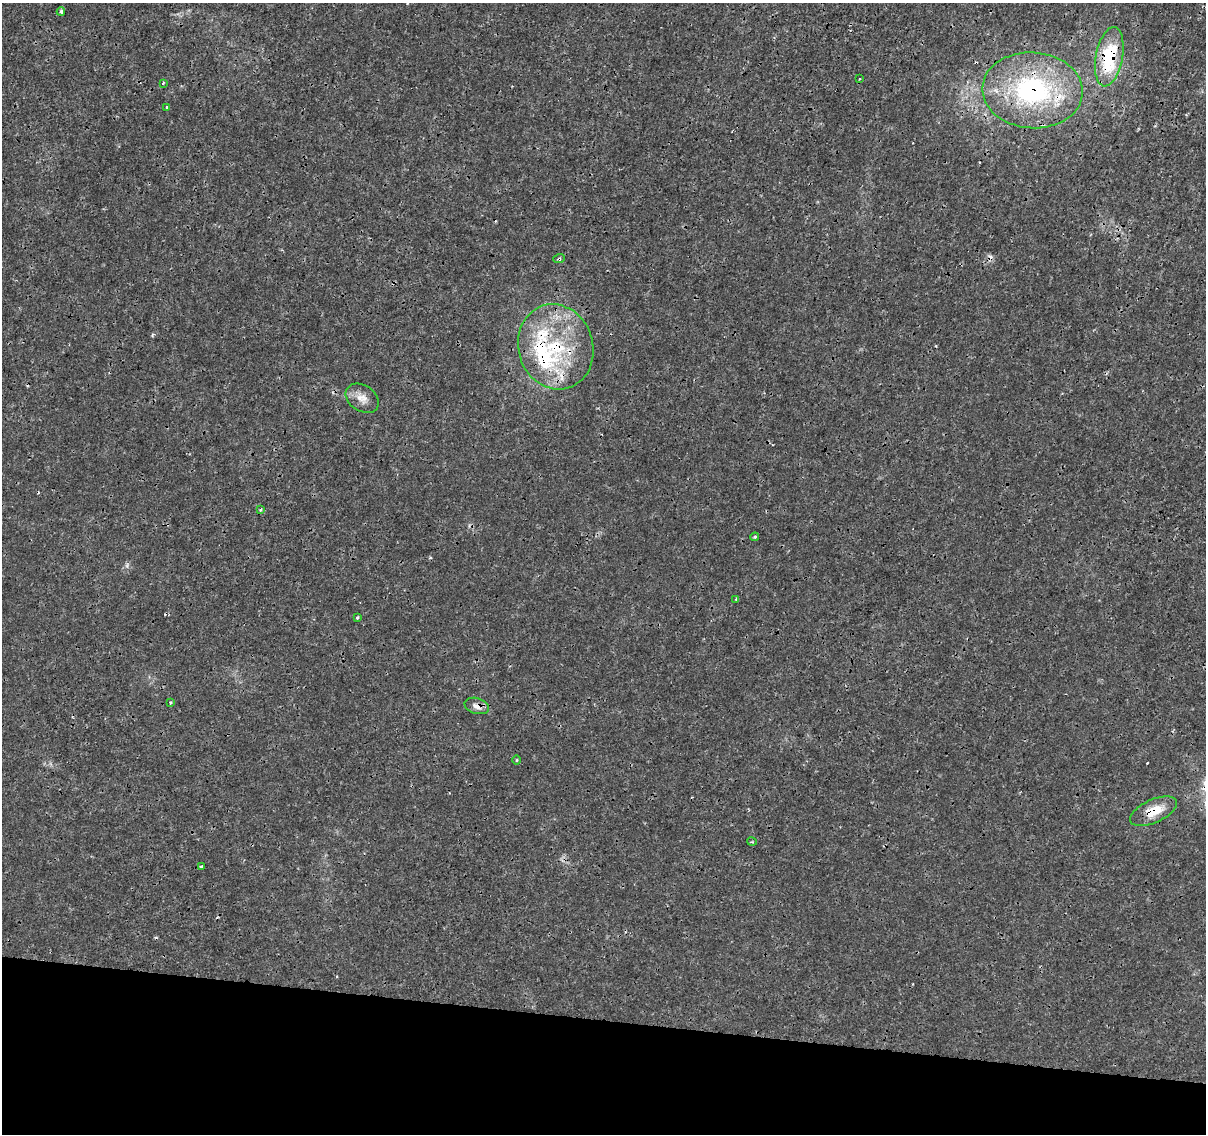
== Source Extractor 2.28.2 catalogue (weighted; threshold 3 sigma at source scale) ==
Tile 15 of 4 x 4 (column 3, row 4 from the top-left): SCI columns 2424-3627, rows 287-1418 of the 4832 x 5042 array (HDU 1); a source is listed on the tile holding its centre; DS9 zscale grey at full resolution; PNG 1208 x 1136 px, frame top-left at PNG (2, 3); each listed source drawn as its Kron ellipse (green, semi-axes under 4 px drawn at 4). Shown black and unused: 10% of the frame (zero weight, under 3 of 4 exposures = <1% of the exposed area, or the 3 px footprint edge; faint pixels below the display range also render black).
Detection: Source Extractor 2.28.2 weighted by HDU 2 'WHT'; one run over the whole footprint, this tile lists its part. Background 0.00203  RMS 7.8e-04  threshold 0.00352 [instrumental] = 3 sigma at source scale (4.5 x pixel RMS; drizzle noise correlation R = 1.50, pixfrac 1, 0.0396/0.0396 arcsec/px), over >= 5 px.
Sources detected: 29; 6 cosmic-ray / hot-pixel residue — neither listed nor drawn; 4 inside a brighter listed object's ellipse — not listed separately; the other 19 listed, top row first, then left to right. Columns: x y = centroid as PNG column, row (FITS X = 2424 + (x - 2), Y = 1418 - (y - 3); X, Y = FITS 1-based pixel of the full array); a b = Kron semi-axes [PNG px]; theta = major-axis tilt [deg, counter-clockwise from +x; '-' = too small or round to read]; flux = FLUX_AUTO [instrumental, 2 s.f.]
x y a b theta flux
61 12 4 3 - 0.16
1109 57 30 13 79 5.7
859 79 3 2 - 0.076
163 83 4 3 - 0.078
1032 90 50 38 -4 13
167 107 3 3 - 0.2
559 259 6 3 18 0.11
556 347 43 37 -72 8.3
362 398 18 13 -33 0.86
261 510 3 3 - 0.097
755 537 4 3 - 0.11
736 599 3 3 - 0.095
357 618 3 3 - 0.13
170 702 3 3 - 0.12
477 706 12 8 -17 0.53
517 760 4 3 - 0.075
1153 811 25 11 24 1.7
752 842 5 3 - 0.083
201 867 4 3 - 0.21
Overlapping masked pixels (flux is a lower limit): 6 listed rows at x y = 1109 57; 1032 90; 559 259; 556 347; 477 706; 1153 811